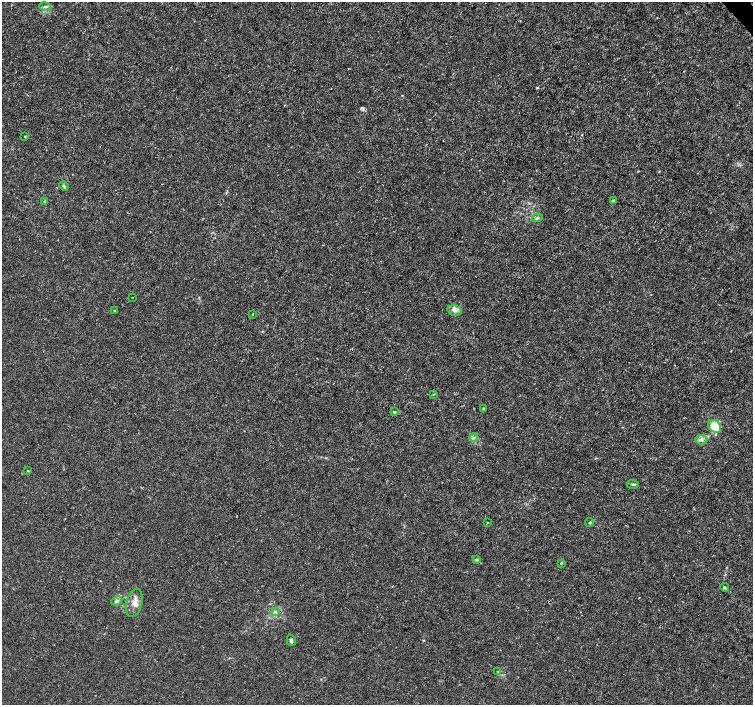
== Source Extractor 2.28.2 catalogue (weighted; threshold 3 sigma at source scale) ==
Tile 10 of 4 x 4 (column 2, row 3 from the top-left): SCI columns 1508-3009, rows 1616-3020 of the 6012 x 5974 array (HDU 1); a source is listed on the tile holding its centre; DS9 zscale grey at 2 x 2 block average (1 PNG px = mean of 2 x 2 image px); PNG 755 x 707 px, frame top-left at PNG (2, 2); each listed source drawn as its Kron ellipse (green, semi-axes under 4 px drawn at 4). Shown black and unused: <1% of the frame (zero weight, under 3 of 4 exposures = <1% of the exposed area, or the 3 px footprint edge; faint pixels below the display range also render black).
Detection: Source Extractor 2.28.2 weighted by HDU 2 'WHT'; one run over the whole footprint, this tile lists its part. Background 0.00115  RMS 0.0013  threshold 0.00601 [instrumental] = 3 sigma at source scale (4.5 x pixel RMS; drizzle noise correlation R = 1.50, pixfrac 1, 0.0396/0.0396 arcsec/px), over >= 5 px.
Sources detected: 28; all 28 listed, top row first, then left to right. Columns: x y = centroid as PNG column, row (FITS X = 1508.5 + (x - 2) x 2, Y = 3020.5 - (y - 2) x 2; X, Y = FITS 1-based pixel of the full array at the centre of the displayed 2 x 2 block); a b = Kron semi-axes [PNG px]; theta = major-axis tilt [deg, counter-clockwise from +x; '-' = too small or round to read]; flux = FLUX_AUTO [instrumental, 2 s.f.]
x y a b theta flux
45 7 6 4 -14 0.76
25 136 2 2 - 0.82
64 186 5 2 - 0.33
44 201 3 2 - 0.19
613 201 3 3 - 0.55
537 218 5 3 - 0.46
132 297 2 2 - 0.13
114 310 3 3 - 0.28
455 310 7 5 -12 1.2
252 315 2 2 - 0.22
433 394 3 2 - 0.19
483 409 3 2 - 0.26
394 412 3 3 - 0.35
715 426 7 5 -44 9.3
474 437 4 2 - 0.35
701 440 6 4 7 1
28 471 2 2 - 0.28
633 484 6 3 -2 0.49
488 522 2 2 - 0.23
589 522 4 3 - 0.36
477 560 3 2 - 0.3
561 563 3 3 - 0.25
724 587 4 3 - 0.54
117 601 6 4 25 0.67
134 603 14 7 76 2.5
275 611 4 3 - 0.43
291 640 6 3 -75 0.6
498 672 4 3 - 0.38
Diffuse or blended objects may show on this block-average render without a row.